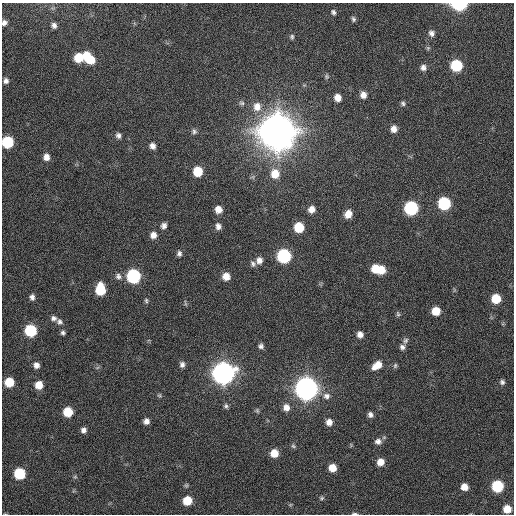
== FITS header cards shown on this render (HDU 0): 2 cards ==
NAXIS1  =                  512 / Axis length
NAXIS2  =                  512 / Axis length

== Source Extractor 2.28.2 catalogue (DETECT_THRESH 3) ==
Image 512 x 512 px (HDU 0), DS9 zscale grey, 1 PNG px = 1 image px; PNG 516 x 516 px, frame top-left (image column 1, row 512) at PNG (2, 3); no overlay
Background 96.4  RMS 9.8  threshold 29.4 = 3 sigma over >= 5 px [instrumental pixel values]
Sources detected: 98; all 98 listed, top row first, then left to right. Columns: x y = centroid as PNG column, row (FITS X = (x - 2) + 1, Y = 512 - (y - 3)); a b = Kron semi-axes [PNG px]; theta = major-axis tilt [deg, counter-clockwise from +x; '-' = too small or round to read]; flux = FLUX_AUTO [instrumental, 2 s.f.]
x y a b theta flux
459 4 9 5 0 7.7e+04
333 12 6 6 - 1.6e+03
353 19 6 5 - 1.5e+03
4 23 6 5 - 2.3e+03
54 25 6 6 - 2.5e+03
431 33 8 7 - 2.7e+03
292 37 7 5 -85 1.4e+03
428 48 6 5 - 9.7e+02
87 56 9 7 -75 1.1e+04
78 58 10 8 -13 1.7e+04
91 60 8 7 - 8.8e+03
456 65 8 7 - 4.1e+04
423 67 7 7 - 2.7e+03
327 76 7 6 - 1.3e+03
6 81 6 6 - 2.2e+03
363 95 8 7 - 4.4e+03
338 98 7 6 - 6.1e+03
242 103 7 6 - 1.7e+03
403 103 7 6 - 1.4e+03
257 107 13 11 86 7.9e+03
394 129 8 7 - 4.2e+03
194 131 7 6 - 1.7e+03
277 131 12 11 - 3.7e+06
118 135 7 6 - 2.3e+03
7 142 8 7 - 4.2e+04
152 146 7 7 - 3.3e+03
46 157 8 7 - 4.3e+03
198 171 8 7 - 1.7e+04
275 174 11 10 - 1.1e+04
444 203 8 8 - 6.0e+04
411 208 8 8 - 8.4e+04
218 209 8 7 - 5.6e+03
311 209 7 7 - 5.1e+03
348 214 8 7 - 6.6e+03
164 226 7 6 - 2.7e+03
218 226 8 7 - 3.0e+03
299 227 7 7 - 2.1e+04
153 235 8 7 - 4.5e+03
179 253 7 6 - 2.0e+03
284 256 8 8 - 8.8e+04
259 260 8 7 - 4.0e+03
253 264 8 6 -60 2.0e+03
375 269 8 7 - 1.1e+04
381 270 8 7 - 1.1e+04
118 276 9 8 - 2.8e+03
133 276 8 8 - 9.2e+04
226 276 7 7 - 6.5e+03
100 289 9 7 -89 2.8e+04
32 297 7 6 - 2.4e+03
496 299 7 7 - 1.8e+04
146 300 7 5 -76 1.2e+03
185 303 9 3 -76 8.7e+02
436 311 7 7 - 1.2e+04
398 314 8 4 -76 1.2e+03
53 318 8 6 -14 2.4e+03
59 322 9 7 -41 2.4e+03
30 330 8 7 - 4.8e+04
63 333 5 5 - 1.6e+03
360 334 7 6 - 3.6e+03
405 341 9 6 62 1.8e+03
261 346 7 7 - 2.1e+03
402 347 7 7 - 2.2e+03
182 364 7 6 - 2.4e+03
36 365 7 6 - 3.5e+03
377 365 12 8 36 8.0e+03
395 366 7 5 75 1.2e+03
97 368 7 4 20 9.9e+02
223 373 9 9 - 7.2e+05
9 382 7 7 - 1.6e+04
502 382 7 7 - 2.0e+03
39 385 7 7 - 8.9e+03
306 388 9 9 - 8.3e+05
159 395 6 5 - 1.0e+03
326 396 10 9 - 3.7e+03
226 406 7 6 - 1.5e+03
286 407 8 8 - 4.7e+03
257 411 7 5 -70 1.1e+03
68 412 7 7 - 1.8e+04
370 415 6 6 - 2.3e+03
146 421 6 6 - 3.2e+03
329 422 7 7 - 4.5e+03
83 430 7 7 - 2.8e+03
378 441 9 8 - 3.4e+03
293 446 7 6 - 1.2e+03
274 453 7 7 - 1.0e+04
380 462 7 7 - 6.6e+03
332 468 7 6 - 8.6e+03
19 473 7 7 - 3.7e+04
75 477 6 5 - 9.9e+02
186 485 6 5 - 1.0e+03
497 486 7 7 - 4.6e+04
464 487 6 6 - 6.4e+03
321 498 7 6 - 1.3e+03
187 501 7 7 - 1.5e+04
290 505 6 3 19 6.9e+02
507 509 6 6 - 1.0e+04
5 514 5 3 - 4.9e+02
355 514 8 3 0 1.3e+03
At the frame edge (FLAGS 8, measured only in part): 5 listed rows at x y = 459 4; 4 23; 7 142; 5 514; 355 514